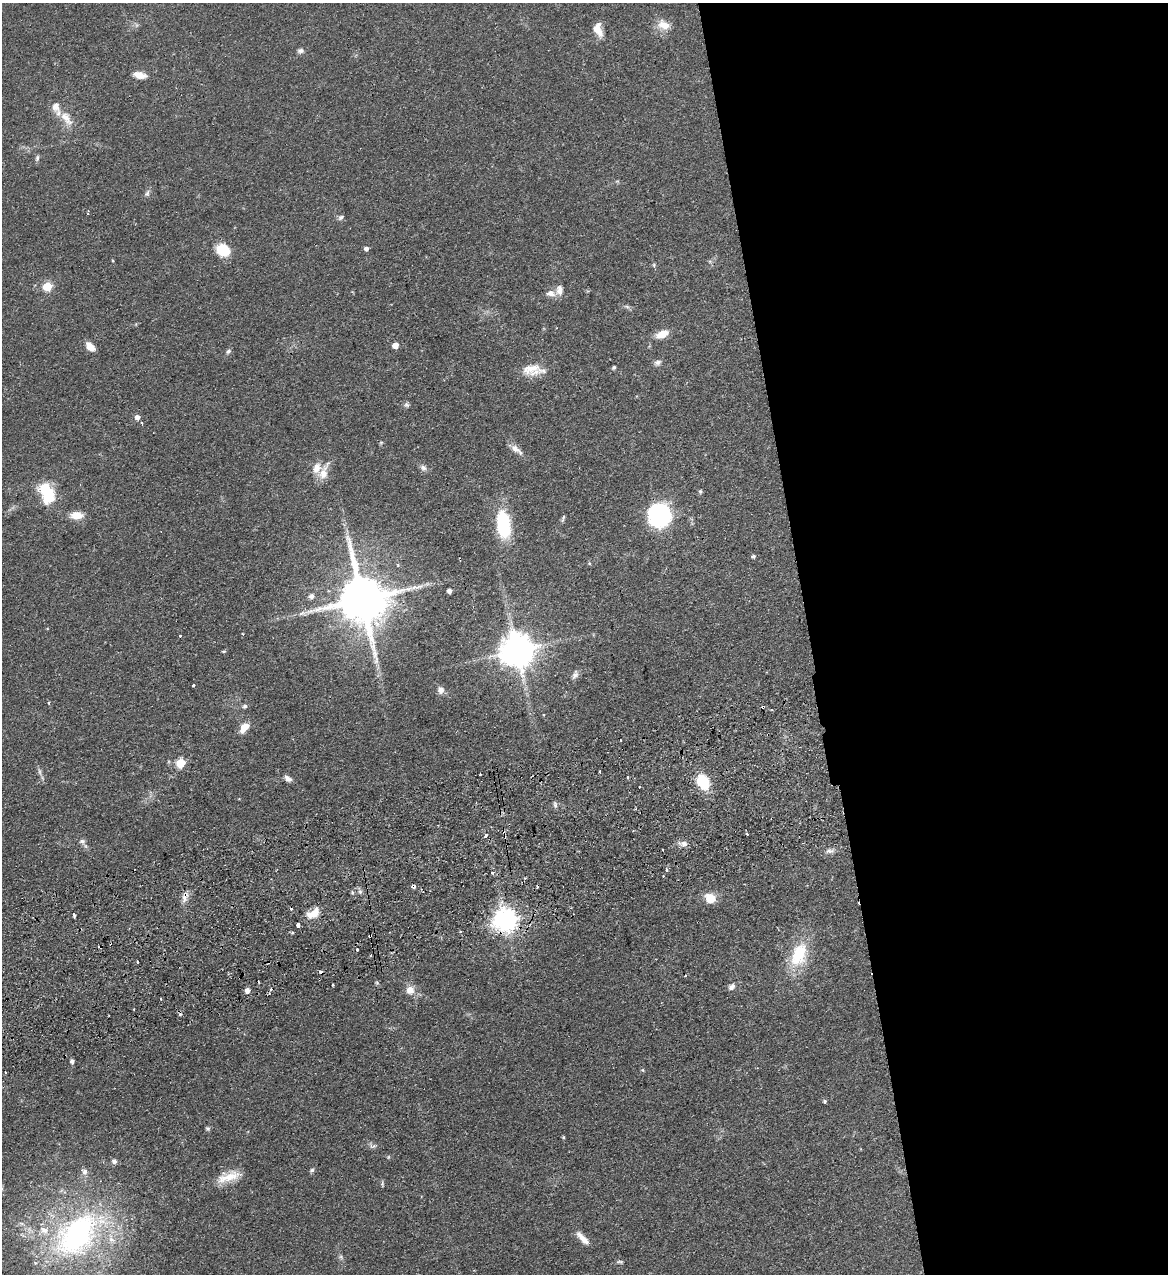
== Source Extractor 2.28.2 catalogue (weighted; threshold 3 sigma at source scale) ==
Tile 8 of 4 x 4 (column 4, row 2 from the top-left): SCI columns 3661-4826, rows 2603-3874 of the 5107 x 5203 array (HDU 1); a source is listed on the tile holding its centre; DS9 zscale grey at full resolution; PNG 1170 x 1276 px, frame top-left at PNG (2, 3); no overlay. Shown black and unused: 31% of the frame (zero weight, under 2 of 3 exposures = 3% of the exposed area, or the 3 px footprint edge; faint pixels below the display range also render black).
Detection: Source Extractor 2.28.2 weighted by HDU 2 'WHT'; one run over the whole footprint, this tile lists its part. Background 0.0555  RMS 0.005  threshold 0.0226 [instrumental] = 3 sigma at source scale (4.5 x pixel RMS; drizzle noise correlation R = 1.50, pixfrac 1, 0.05/0.05 arcsec/px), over >= 5 px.
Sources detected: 114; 1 too faint to see at this stretch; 8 cosmic-ray / hot-pixel residue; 1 long thin detection or spike segment (spike, bleed or trail) — not listed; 4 inside a brighter listed object's ellipse — not listed separately; the other 100 listed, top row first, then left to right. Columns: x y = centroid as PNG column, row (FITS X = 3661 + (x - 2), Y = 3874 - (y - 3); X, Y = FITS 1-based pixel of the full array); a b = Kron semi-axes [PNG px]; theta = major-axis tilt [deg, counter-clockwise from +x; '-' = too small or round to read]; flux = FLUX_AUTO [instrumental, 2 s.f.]
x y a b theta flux
664 25 16 11 -26 6.1
598 29 16 9 -70 5.9
300 51 8 6 4 1.5
139 75 14 7 -12 4.7
66 118 23 11 -53 6.8
37 158 9 5 75 0.99
147 193 10 6 70 1.5
341 217 8 5 33 1.2
366 248 4 4 - 1.9
223 250 16 12 -28 12
112 261 3 3 - 0.84
710 261 6 4 18 0.72
654 265 6 4 -73 0.68
47 286 5 5 - 21
559 290 13 8 -89 3.1
551 293 12 9 -15 3.1
627 306 9 4 -9 1
662 334 16 9 25 5.6
395 345 5 4 - 4.9
90 347 11 7 -45 4.3
228 351 7 5 40 1.2
658 362 9 7 25 1.7
614 367 4 3 - 0.89
531 369 32 13 1 8.7
407 405 7 7 - 1.1
138 417 5 5 - 2.3
142 423 4 2 - 0.43
381 442 6 4 1 0.59
516 449 19 7 -37 3.4
423 468 9 7 -69 1.7
323 473 21 11 75 6.2
700 491 6 4 69 0.71
47 493 25 15 -65 19
76 515 14 8 2 6.3
659 515 21 19 -50 65
503 524 32 15 -82 28
753 556 4 4 - 0.93
449 591 4 4 - 2.1
311 596 6 6 - 2
362 599 15 14 - 2700
302 613 11 6 6 1.9
180 635 3 3 - 1.2
517 650 10 10 - 1100
224 651 5 4 - 0.57
575 675 13 7 67 1.9
193 685 3 3 - 0.96
441 690 9 8 - 2.4
245 706 7 5 29 1
763 707 4 3 - 0.9
244 727 13 7 52 5.8
181 763 6 5 - 18
600 772 3 3 - 1
480 774 3 2 - 0.63
628 777 3 3 - 0.89
288 779 9 6 -32 2.2
703 782 16 11 -63 16
555 804 10 5 -84 1.1
747 834 3 3 - 0.66
486 835 4 3 - 3.1
82 841 8 6 -10 1.5
684 844 9 8 - 2.4
830 851 12 6 2 1.9
666 870 4 3 - 1
492 873 4 3 - 2.1
413 887 4 4 - 1.7
352 892 5 4 - 0.88
185 896 16 6 75 3.1
710 898 10 9 - 8.5
313 913 18 9 33 6.2
74 915 4 3 - 1.5
505 921 8 8 - 420
298 925 4 3 - 6.6
460 932 3 3 - 0.66
292 933 4 3 - 0.6
370 936 4 3 - 1.2
357 950 3 3 - 1
799 955 33 19 68 20
137 962 3 3 - 1
685 976 4 3 - 0.43
333 985 3 3 - 0.67
732 987 10 7 43 2
247 990 5 5 - 2.9
410 990 10 9 - 4.5
161 999 3 2 - 0.55
72 1061 5 4 - 1.5
643 1070 6 4 -88 0.55
5 1072 3 2 - 0.57
825 1101 5 5 - 0.72
208 1129 6 6 - 0.89
563 1137 4 4 - 0.51
373 1146 11 6 10 1.5
114 1161 7 6 - 1.6
312 1170 6 5 - 0.95
84 1172 9 8 - 2.1
229 1177 32 12 17 9.2
382 1184 8 4 -90 0.75
77 1235 78 50 47 120
583 1238 21 7 -46 4.2
341 1257 6 5 - 0.93
620 1262 10 4 -1 0.85
Overlapping masked pixels (flux is a lower limit): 5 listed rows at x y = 763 707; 413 887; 185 896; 505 921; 370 936